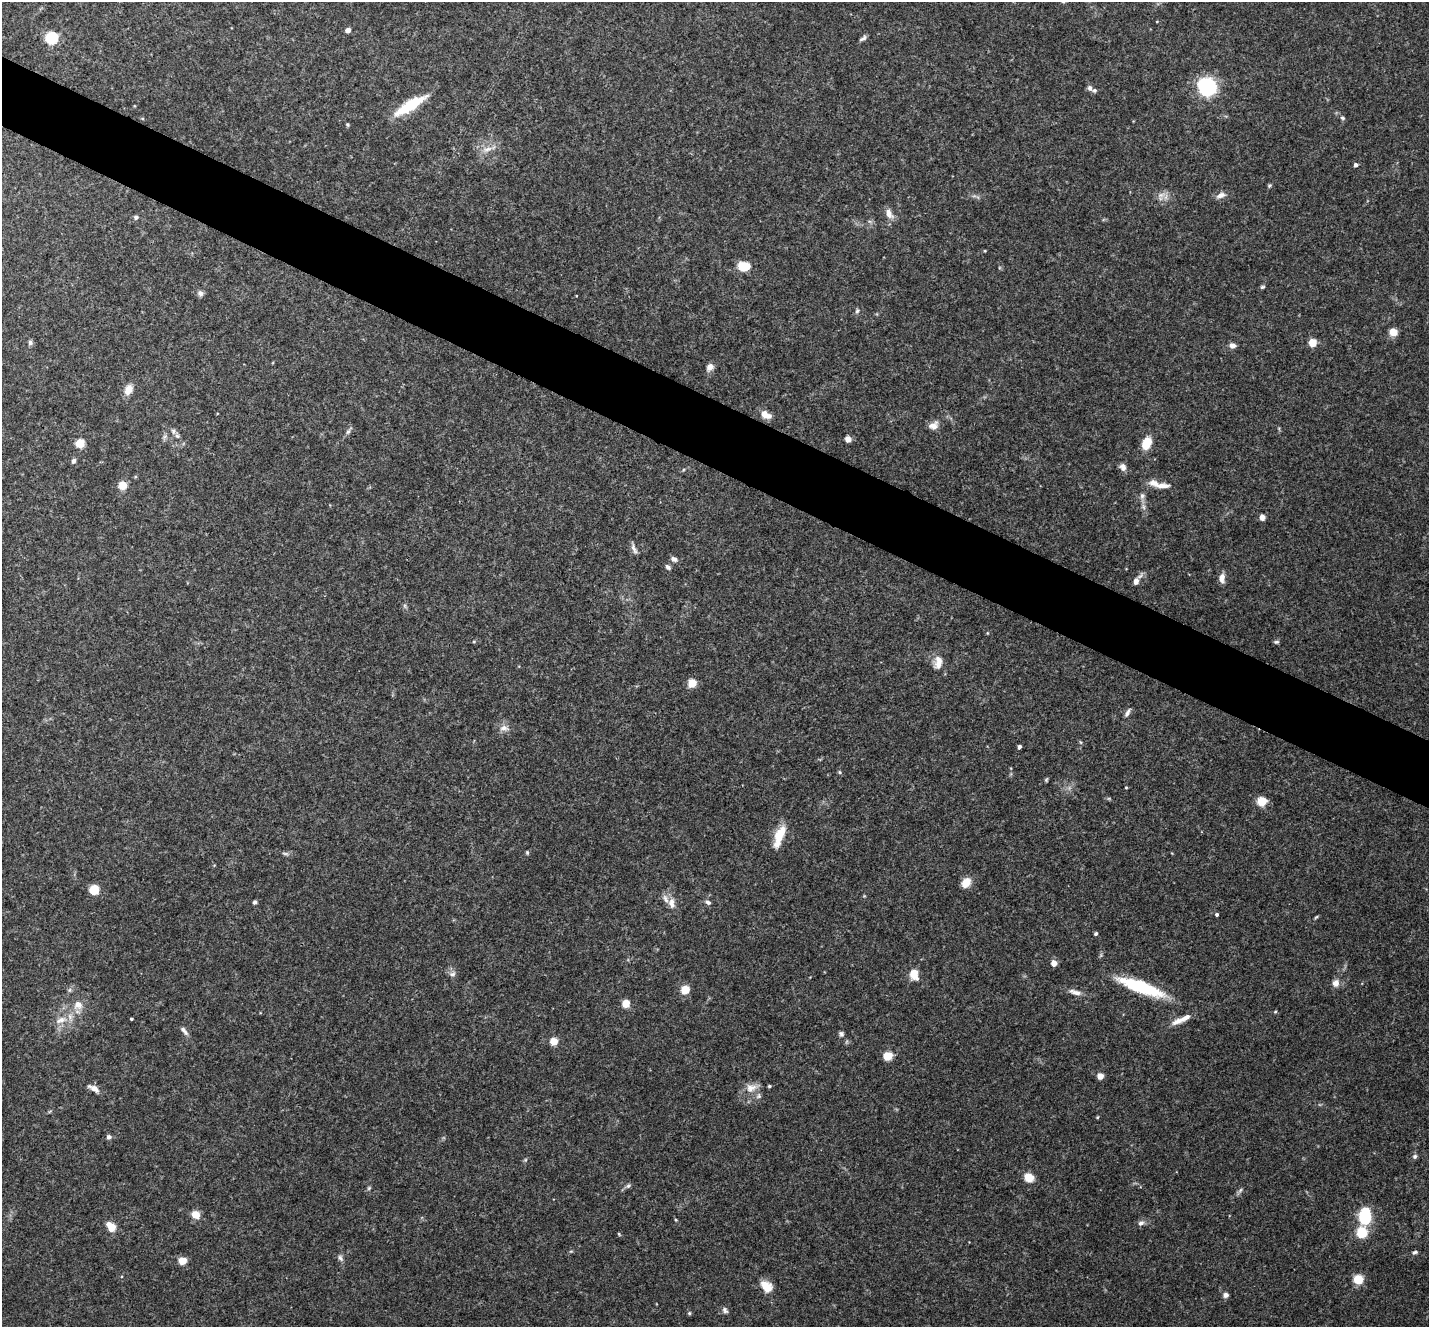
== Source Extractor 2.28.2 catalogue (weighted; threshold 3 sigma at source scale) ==
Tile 11 of 4 x 4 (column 3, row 3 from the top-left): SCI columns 2864-4290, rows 1612-2936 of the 5722 x 5735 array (HDU 1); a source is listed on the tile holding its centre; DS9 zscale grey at full resolution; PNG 1431 x 1329 px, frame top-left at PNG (2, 2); no overlay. Shown black and unused: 5% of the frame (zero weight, under 3 of 4 exposures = <1% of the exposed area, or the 3 px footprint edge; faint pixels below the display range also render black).
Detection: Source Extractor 2.28.2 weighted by HDU 2 'WHT'; one run over the whole footprint, this tile lists its part. Background 0.125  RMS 0.0075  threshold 0.0337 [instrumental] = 3 sigma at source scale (4.5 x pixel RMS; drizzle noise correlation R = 1.50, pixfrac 1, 0.05/0.05 arcsec/px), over >= 5 px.
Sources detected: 117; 1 inside a brighter object's white glare — not listed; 6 inside a brighter listed object's ellipse — not listed separately; the other 110 listed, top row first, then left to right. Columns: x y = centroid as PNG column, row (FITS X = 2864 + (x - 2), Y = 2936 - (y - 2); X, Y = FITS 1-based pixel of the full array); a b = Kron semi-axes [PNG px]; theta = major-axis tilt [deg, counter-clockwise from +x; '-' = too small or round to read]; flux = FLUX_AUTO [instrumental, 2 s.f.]
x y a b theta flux
1157 21 4 3 - 0.55
348 30 5 5 - 3.4
51 38 7 6 - 59
863 38 9 5 38 2
1207 86 9 9 - 160
1090 88 8 7 - 2.1
410 105 35 9 32 30
1342 118 7 4 -27 1.2
487 149 14 6 20 5
1356 165 4 4 - 2.2
1269 185 6 4 35 1
1161 195 10 5 35 3
1221 195 12 7 20 4.4
889 214 15 8 -66 4.9
136 217 6 5 - 1.8
985 251 5 3 - 0.62
744 266 10 8 -4 17
1262 287 6 4 15 1.2
200 293 8 7 - 2.4
857 311 6 5 - 1.5
1393 332 8 8 - 6.5
30 343 6 6 - 2
1312 343 5 5 - 14
1232 345 7 6 - 3.4
710 367 10 8 52 4
128 390 13 9 61 6.4
766 415 14 8 -28 6.3
933 425 14 10 28 5
173 431 8 6 -79 2.1
348 431 8 5 62 1.9
164 437 7 4 71 1.5
848 439 6 5 - 4.6
80 443 6 6 - 16
1146 443 10 7 70 19
73 461 6 5 - 2.4
1123 467 10 8 -66 3.4
1154 483 14 9 -12 6
123 485 6 6 - 12
1142 496 9 7 82 2.7
1262 517 6 5 - 4
634 549 14 5 -67 2.8
674 559 8 6 -38 2.7
668 567 7 5 -42 1.9
1222 578 12 6 85 4.4
1136 581 8 6 78 4.6
1276 642 7 4 9 1.3
938 664 12 11 - 5.3
692 683 6 6 - 13
1127 713 12 5 61 2.7
504 728 13 7 -2 4.2
1020 747 4 3 - 1.8
840 772 5 3 - 0.85
1046 780 5 4 - 0.91
1126 787 4 3 - 0.64
1262 801 6 6 - 20
779 836 27 10 71 15
527 852 5 4 - 0.88
285 853 11 4 -5 1.8
966 882 12 10 48 7.5
94 890 6 6 - 25
255 902 5 4 - 1.7
708 902 7 6 - 2.2
672 903 14 8 -86 5.5
1217 914 4 3 - 1.2
1316 917 6 3 44 0.85
1096 934 4 3 - 1.2
1054 963 6 5 - 5.1
452 974 8 7 - 2.7
914 974 12 9 -78 10
1336 983 9 8 - 4.8
1141 987 52 12 -20 47
685 990 6 5 - 21
1075 992 18 6 -17 4.6
626 1004 5 5 - 14
78 1005 13 11 -37 7.3
1275 1011 4 3 - 0.83
131 1019 3 2 - 0.88
61 1020 18 9 21 8
1177 1021 19 7 20 5.8
184 1031 14 5 -53 2.9
841 1034 7 6 - 1.8
554 1041 6 6 - 11
888 1056 6 6 - 16
1100 1076 5 5 - 6.8
769 1086 3 3 - 1.1
94 1088 16 6 -28 4.9
751 1088 16 11 11 7.6
1098 1117 5 3 - 0.63
109 1137 6 5 - 2.1
1415 1156 7 6 - 1.6
525 1160 6 4 71 0.92
1029 1178 8 7 - 13
628 1186 8 5 48 1.6
369 1188 6 5 - 1.1
1240 1190 8 4 53 1.5
195 1214 6 6 - 12
1365 1218 6 6 - 72
676 1220 4 3 - 0.72
1141 1223 8 6 38 2.7
111 1227 9 6 -46 15
1362 1233 10 8 82 23
619 1234 5 3 - 0.69
1415 1252 7 5 26 1.5
340 1258 9 6 -58 2.2
182 1261 6 6 - 10
1358 1279 7 6 - 19
766 1286 15 11 -45 9.6
1226 1295 6 5 - 2.8
725 1310 9 6 -55 2
689 1313 5 4 - 1.1